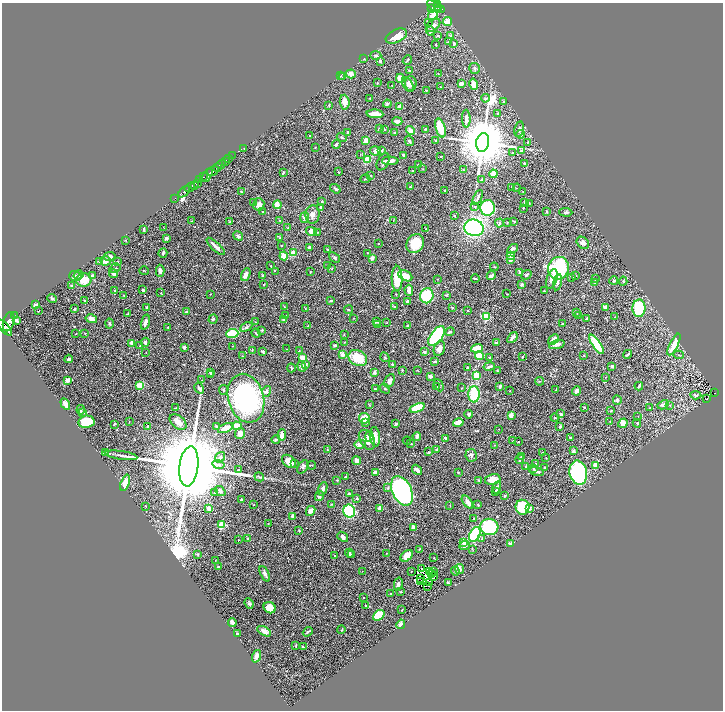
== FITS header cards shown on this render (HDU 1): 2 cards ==
NAXIS1  =                 1442
NAXIS2  =                 1416

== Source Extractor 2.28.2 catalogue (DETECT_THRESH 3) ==
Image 1442 x 1416 px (HDU 1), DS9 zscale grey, zoomed out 1/2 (1 PNG px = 2 x 2 image px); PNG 725 x 712 px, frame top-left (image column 2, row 1415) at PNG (2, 3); each listed source drawn as its Kron ellipse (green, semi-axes under 4 px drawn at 4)
Background 0.67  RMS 0.027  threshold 0.0798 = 3 sigma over >= 5 px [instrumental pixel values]
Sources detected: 567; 47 cannot appear on this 1/2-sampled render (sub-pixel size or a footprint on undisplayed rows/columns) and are neither listed nor drawn; of the other 520, the 500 brightest by FLUX_AUTO listed and drawn (20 fainter detections omitted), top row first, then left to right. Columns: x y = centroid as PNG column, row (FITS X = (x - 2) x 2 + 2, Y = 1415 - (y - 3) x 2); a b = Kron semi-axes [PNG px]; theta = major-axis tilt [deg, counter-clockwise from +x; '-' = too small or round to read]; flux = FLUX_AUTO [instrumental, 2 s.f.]
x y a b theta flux
438 4 3 2 - 280
434 7 9 2 -39 120
438 7 3 2 - 190
431 8 3 2 - 81
439 9 5 2 - 120
433 15 5 3 - 42
429 22 2 1 - 6.4
447 22 4 3 - 85
433 25 8 5 41 23
430 31 4 3 - 12
438 35 4 3 - 4.7
396 36 11 6 25 67
451 36 3 2 - 3.5
448 42 3 2 - 4
435 44 2 2 - 2.3
454 44 3 3 - 13
376 55 6 3 0 7.8
364 59 3 2 - 3
407 60 5 2 - 6.6
380 61 2 2 - 19
475 68 5 5 - 9.9
409 70 3 2 - 4.2
351 74 5 4 - 23
438 74 2 2 - 1.6
341 76 2 2 - 2.1
343 77 3 3 - 4.7
400 78 4 4 - 54
377 83 2 2 - 3.4
411 83 7 5 -87 23
408 84 8 5 -60 20
461 84 3 3 - 36
474 84 6 4 -77 37
392 85 2 2 - 2.9
440 87 2 2 - 1.9
426 90 2 2 - 2.2
370 98 2 1 - 2.5
485 98 4 3 - 6.7
504 101 2 2 - 3.8
345 102 7 5 -85 38
387 104 4 3 - 7.1
329 105 3 3 - 3.2
400 107 3 3 - 42
498 113 4 3 - 5
375 114 8 3 -4 53
466 119 9 3 -89 24
397 121 5 3 - 25
380 128 4 3 - 5.1
440 128 10 4 -73 120
384 129 3 3 - 4.5
425 129 2 2 - 5.2
519 129 8 4 79 20
410 131 5 3 - 32
348 133 3 2 - 9.1
395 133 3 3 - 6.7
521 134 4 4 - 11
310 136 4 3 - 4.2
342 137 5 3 - 7.5
366 140 4 3 - 37
409 141 5 4 - 8.9
436 141 3 3 - 5.1
483 142 9 6 78 43000
527 143 2 2 - 1.8
336 144 4 3 - 12
315 147 2 2 - 1.8
244 149 3 2 - 2.7
382 150 3 3 - 4.1
376 151 5 4 - 26
521 151 4 3 - 15
512 153 3 3 - 4.3
360 154 2 1 - 1.8
403 155 3 2 - 8.9
232 156 2 1 - 28
441 156 3 2 - 3.4
228 158 2 1 - 68
368 159 4 4 - 71
225 161 2 2 - 95
390 161 8 4 -1 28
383 162 9 5 63 13
221 164 5 2 - 580
525 164 4 3 - 18
419 165 3 3 - 6.1
218 167 2 2 - 270
423 169 2 2 - 2.3
464 170 3 2 - 2.6
213 171 6 3 30 1200
412 171 2 2 - 3.2
283 172 4 2 - 3.6
339 172 3 2 - 2.8
493 174 4 4 - 38
207 175 7 3 62 460
371 175 3 2 - 2.8
203 177 4 2 - 130
365 179 5 2 - 4.4
482 179 2 2 - 9.8
200 180 3 2 - 290
197 183 4 3 - 250
194 186 3 2 - 110
190 187 5 2 - 760
410 187 2 2 - 4.6
512 187 2 2 - 3.2
517 188 4 2 - 3.1
335 189 6 3 -36 8.3
445 190 3 2 - 5.3
241 191 2 2 - 4.1
523 191 3 2 - 2.1
184 192 7 3 45 580
478 197 8 3 65 15
174 198 3 1 - 13
322 201 3 2 - 4.8
524 202 2 2 - 6.8
254 203 3 3 - 2.9
529 203 3 2 - 2.5
259 204 6 5 - 27
277 205 4 3 - 66
321 207 3 3 - 7.4
475 207 3 2 - 2.6
488 208 8 7 - 500
523 208 2 2 - 4.2
546 211 3 2 - 5.1
263 212 2 2 - 3.5
566 212 6 3 -3 9.7
313 214 9 7 85 32
454 215 3 3 - 4.2
305 217 5 4 - 25
280 220 3 3 - 3.1
393 220 3 1 - 2.2
192 221 3 3 - 3.9
230 221 3 2 - 2
514 221 4 2 - 4.1
507 222 3 2 - 3.3
499 223 4 3 - 8.8
163 227 2 1 - 2.2
288 228 2 2 - 2.3
474 228 10 8 -14 890
144 229 3 2 - 7.1
426 229 3 2 - 2.4
311 231 5 4 - 23
317 232 3 2 - 2.4
238 236 5 3 - 15
166 238 4 3 - 9.8
280 238 3 2 - 4
126 240 2 2 - 3.2
583 243 7 5 -43 20
378 244 2 2 - 4.5
415 244 10 8 55 110
281 245 3 2 - 2.5
216 246 12 3 -43 32
309 247 3 3 - 12
513 249 6 4 33 16
327 250 3 2 - 3.2
163 253 5 3 - 9.2
293 253 4 3 - 38
367 253 3 2 - 2.1
511 255 4 4 - 24
110 256 6 3 9 13
284 256 4 3 - 46
334 257 6 4 -42 7.7
372 258 2 2 - 26
511 259 3 3 - 29
99 261 3 2 - 4.1
105 261 5 5 - 30
117 262 2 2 - 3.7
271 266 2 2 - 2.4
327 266 3 2 - 2.1
494 267 4 3 - 5.8
115 268 6 2 33 3.9
332 268 3 2 - 2.8
558 268 11 10 - 550
144 271 5 2 - 4
160 271 6 3 -89 22
275 271 2 2 - 6.6
310 272 2 2 - 2.2
113 273 4 3 - 24
520 273 4 3 - 9.6
79 275 5 4 - 11
246 275 6 4 67 39
263 275 3 2 - 2.7
526 275 5 3 - 8.7
75 276 6 5 - 24
92 276 3 3 - 14
405 276 7 5 -27 53
491 276 5 2 - 22
575 276 4 3 - 4.4
572 277 4 3 - 4.3
397 278 12 5 -89 140
475 278 4 2 - 3.9
438 279 2 2 - 2.2
552 279 10 5 71 29
595 279 3 2 - 5
84 280 7 6 - 77
614 280 4 4 - 6.7
623 281 4 3 - 4
558 282 8 3 77 13
594 283 4 2 - 8.9
264 284 2 2 - 4.6
72 285 3 2 - 9
521 285 2 2 - 14
143 290 3 2 - 7.2
409 290 5 3 - 29
115 291 3 2 - 8.1
544 291 2 2 - 3.1
161 293 2 2 - 2.8
210 294 2 2 - 1.7
396 294 2 2 - 2.6
507 294 3 2 - 1.8
124 295 2 2 - 2
446 295 3 2 - 3.5
427 296 8 6 71 290
52 298 5 3 - 7.1
84 300 3 2 - 3.1
331 301 2 2 - 7.7
408 301 3 3 - 11
36 305 3 2 - 27
146 307 3 2 - 7.5
284 307 4 2 - 3.7
395 307 3 3 - 4.9
452 307 3 2 - 3.4
605 307 3 3 - 22
639 308 9 6 86 270
74 309 4 3 - 6.1
305 309 2 2 - 2
348 310 4 2 - 4.5
39 311 2 1 - 1.8
467 311 2 2 - 4.1
187 312 4 3 - 8.9
577 313 2 1 - 1.8
128 314 3 2 - 2.6
286 315 3 2 - 4.1
578 315 3 2 - 1.7
14 316 2 1 - 40
486 317 4 4 - 160
615 317 2 2 - 1.5
353 318 3 2 - 1.9
587 318 4 2 - 5.5
91 319 6 4 -14 23
213 319 5 4 - 7.7
16 320 3 2 - 14
284 320 3 3 - 8.3
376 321 4 3 - 9
9 322 10 5 74 2300
145 322 8 3 74 19
255 322 2 1 - 1.9
387 323 2 2 - 2.4
109 324 5 3 - 5.4
377 324 3 2 - 2.3
563 324 2 2 - 3.3
308 326 2 1 - 2
407 326 2 2 - 5.4
5 327 10 4 -49 2300
168 327 2 1 - 2
246 327 6 4 28 10
262 330 3 3 - 4.3
450 332 4 3 - 7.8
85 333 2 2 - 2.2
256 333 5 2 - 6.1
76 334 3 2 - 1.7
232 334 6 4 5 160
344 334 3 2 - 1.7
437 336 11 6 53 500
512 338 6 3 50 22
553 339 6 3 40 36
145 342 4 3 - 12
344 342 3 2 - 2.3
132 343 2 2 - 65
496 343 3 3 - 11
557 344 8 3 16 20
597 344 11 3 -56 250
334 345 3 3 - 7.9
674 345 12 4 63 86
140 346 4 3 - 6.3
232 346 2 2 - 1.8
184 347 2 2 - 18
439 348 8 5 70 33
477 348 6 3 18 110
287 349 2 2 - 1.6
252 350 2 2 - 4
263 351 3 3 - 6.7
299 351 2 2 - 1.8
424 352 2 2 - 27
146 353 3 1 - 1.5
342 354 3 3 - 30
628 354 5 3 - 9.4
584 355 2 2 - 2.6
679 355 5 2 - 5.1
242 356 4 3 - 4.5
479 356 5 3 - 130
523 356 2 2 - 2.6
385 357 5 2 - 4.1
490 357 3 2 - 3.2
302 358 3 3 - 43
358 358 10 7 -30 120
69 359 4 2 - 9.5
435 362 4 2 - 6.9
392 364 3 2 - 3.5
306 365 4 3 - 11
489 366 6 2 11 12
612 366 3 3 - 11
302 367 5 4 - 19
467 367 2 2 - 2.4
291 368 4 2 - 5.9
402 370 3 2 - 3.4
418 371 2 2 - 2.4
498 371 3 2 - 3.9
210 372 2 2 - 6.5
374 372 3 3 - 13
211 374 3 2 - 6.9
476 375 4 4 - 87
430 376 3 3 - 18
606 377 2 2 - 2.4
68 380 4 3 - 31
202 380 2 2 - 2
390 381 7 4 64 20
539 381 4 3 - 4.4
140 385 3 3 - 110
439 385 6 3 -66 8
639 386 4 2 - 11
437 387 3 3 - 4.1
500 387 4 2 - 11
199 388 6 4 -58 15
385 388 5 2 - 4.4
462 388 2 2 - 2.1
375 389 2 2 - 7
556 389 3 2 - 2.8
223 390 5 3 - 7.1
267 391 5 4 - 9.8
509 391 2 1 - 3.4
576 391 5 3 - 21
714 393 2 2 - 35
474 394 8 5 -89 190
696 395 5 3 - 13
246 398 25 17 -74 930
707 399 2 1 - 1.5
617 400 4 4 - 15
65 404 6 3 -58 26
369 405 3 2 - 3.2
663 405 6 3 28 20
670 405 3 2 - 2.4
584 407 3 2 - 4.4
176 408 4 2 - 4.9
417 408 8 4 19 180
650 408 3 2 - 7
81 410 4 2 - 9.2
611 411 3 2 - 4
83 412 3 2 - 8.8
469 414 4 4 - 9.5
561 414 3 3 - 9.1
511 415 4 3 - 38
638 416 2 2 - 1.5
364 418 5 5 - 67
555 418 4 2 - 4.8
610 421 2 2 - 1.9
86 422 8 6 9 170
129 422 3 1 - 1.8
178 422 9 6 -41 35
366 422 3 3 - 5.1
458 423 5 4 - 48
623 423 5 4 - 47
637 423 4 3 - 4.9
114 424 4 2 - 6.1
396 424 3 3 - 9.9
216 426 4 3 - 4.8
237 426 5 4 - 32
148 427 3 2 - 4.1
560 427 2 2 - 9.5
226 428 8 4 23 44
499 429 2 1 - 1.8
240 433 5 5 - 32
282 435 6 3 85 42
369 436 5 4 - 26
417 436 4 3 - 25
375 437 10 5 -82 55
446 438 3 2 - 10
570 438 2 2 - 6.8
276 439 4 3 - 8.2
367 440 10 7 -59 48
407 441 4 1 - 2.2
513 441 3 2 - 1.8
518 442 3 2 - 2.2
360 444 5 4 - 26
411 444 3 2 - 2.7
494 445 2 2 - 2.3
437 449 2 2 - 8.7
327 450 3 3 - 3.6
573 451 4 3 - 9.2
429 452 4 2 - 3.7
543 452 4 2 - 3.5
105 453 3 3 - 3.3
121 455 16 2 -9 17
471 455 6 6 - 14
220 457 6 4 54 20
521 457 3 3 - 4
546 458 2 1 - 2.1
520 459 5 3 - 12
289 461 8 5 -41 46
356 461 4 4 - 24
536 463 2 2 - 2.5
294 464 4 2 - 4.3
218 465 6 4 -11 12
311 465 4 2 - 3.7
595 465 4 3 - 42
189 466 20 9 83 130000
526 466 3 2 - 2.9
303 467 7 4 56 12
545 468 3 2 - 6
534 469 3 3 - 4.4
238 470 2 2 - 3.4
417 470 6 3 -50 23
537 471 7 3 -13 17
375 472 4 3 - 16
458 473 3 2 - 2.9
578 473 12 8 -78 890
259 477 5 2 - 5.6
346 477 2 2 - 6.7
337 480 2 2 - 3.5
479 480 4 2 - 4.8
493 480 8 5 11 46
125 483 8 4 71 51
497 487 6 3 74 10
388 488 3 3 - 6.1
323 489 7 3 69 18
220 491 6 3 -39 7.9
402 491 16 9 -64 1000
215 492 3 2 - 4
496 492 4 2 - 11
349 494 3 3 - 8.4
319 496 5 4 - 17
505 496 3 2 - 6
357 498 3 3 - 5.6
241 500 2 2 - 6.1
467 502 7 3 -51 34
331 504 3 2 - 3.2
254 505 2 1 - 1.9
478 505 3 2 - 4.8
146 506 3 3 - 3.7
450 506 3 2 - 2.1
522 507 7 7 - 250
208 508 3 3 - 25
380 508 2 2 - 78
529 508 3 2 - 28
311 511 5 3 - 30
349 511 6 6 - 560
292 516 4 3 - 9.6
474 519 4 2 - 4.4
268 523 3 2 - 2.9
222 525 3 3 - 220
413 527 4 3 - 22
489 527 9 8 - 530
299 530 3 2 - 3.9
475 534 8 5 64 390
343 537 6 4 -39 17
248 538 3 3 - 4
482 539 3 3 - 4.6
238 540 2 1 - 2
464 542 4 4 - 26
510 544 3 3 - 12
464 546 5 4 - 14
419 549 3 2 - 3.4
472 549 4 2 - 3.3
349 553 4 3 - 9.4
386 553 2 2 - 1.7
198 554 4 3 - 5.1
351 554 4 2 - 5.6
335 556 2 2 - 2.9
407 556 7 5 43 62
434 558 2 2 - 2
215 560 3 2 - 1.6
218 567 3 2 - 3.5
421 569 2 1 - 2
460 569 5 3 - 16
362 571 2 2 - 1.5
411 571 2 1 - 2.7
429 571 3 1 - 2.2
455 571 4 4 - 9
433 572 2 1 - 1.7
265 574 8 3 -64 23
431 574 2 1 - 1.7
433 577 2 1 - 2.1
420 578 2 1 - 1.9
421 581 3 1 - 3.5
429 582 2 1 - 2.4
448 583 4 3 - 9.4
398 584 6 4 77 12
427 586 3 1 - 2.8
401 592 3 2 - 3.6
391 593 2 2 - 3.5
364 597 2 1 - 2.3
249 603 5 3 - 9.5
366 605 2 2 - 3.4
270 608 6 5 - 77
402 610 2 2 - 2.4
379 615 6 4 41 170
232 622 4 3 - 16
401 624 5 3 - 21
341 630 4 3 - 4.1
264 631 7 4 -31 31
308 632 5 2 - 7.3
238 634 3 2 - 9.5
296 645 4 2 - 3.3
303 647 3 2 - 3.5
256 656 6 4 71 19
At the frame edge (FLAGS 8, measured only in part): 1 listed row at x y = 5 327
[20 fainter detections neither listed nor drawn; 47 sub-pixel or undisplayed-footprint detections neither listed nor drawn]